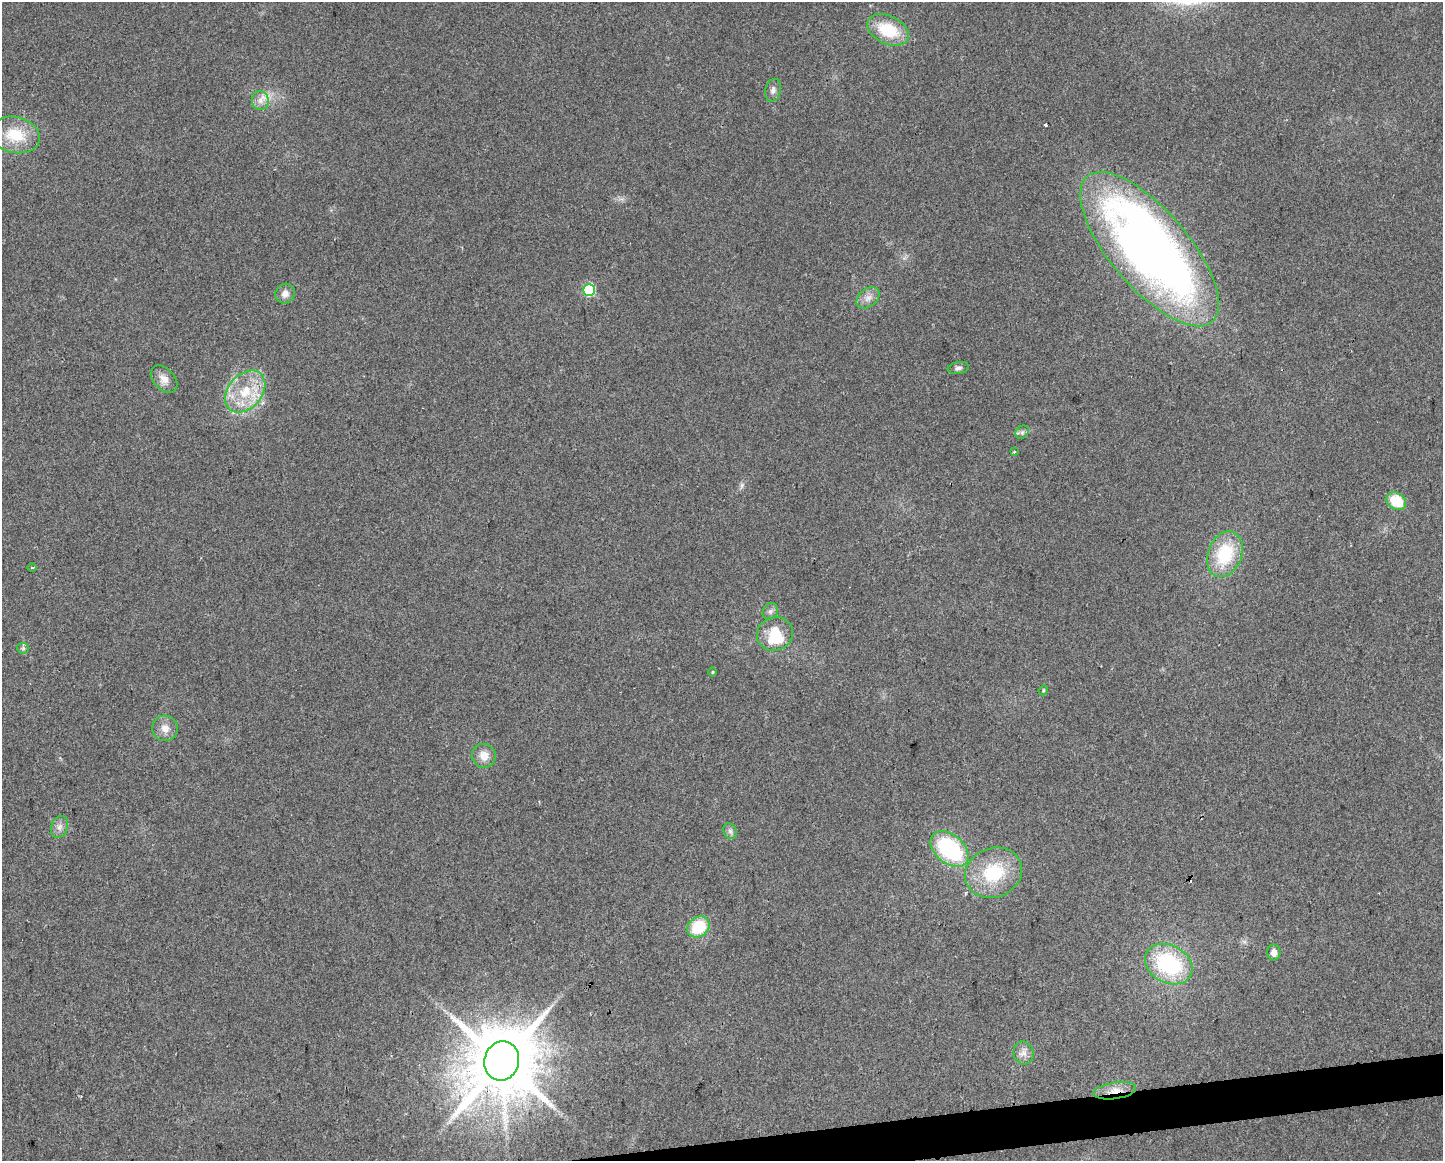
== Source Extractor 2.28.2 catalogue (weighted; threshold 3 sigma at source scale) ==
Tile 5 of 3 x 4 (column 2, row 2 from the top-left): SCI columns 1453-2893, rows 2317-3475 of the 4391 x 4633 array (HDU 1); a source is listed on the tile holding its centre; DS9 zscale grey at full resolution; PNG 1445 x 1163 px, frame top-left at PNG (2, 2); each listed source drawn as its Kron ellipse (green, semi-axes under 4 px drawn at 4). Shown black and unused: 2% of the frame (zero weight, under 2 of 3 exposures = <1% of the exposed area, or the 3 px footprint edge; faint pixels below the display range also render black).
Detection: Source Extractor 2.28.2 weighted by HDU 2 'WHT'; one run over the whole footprint, this tile lists its part. Background 0.0515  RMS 0.0069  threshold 0.0308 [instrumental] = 3 sigma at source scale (4.5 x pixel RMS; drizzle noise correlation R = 1.50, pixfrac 1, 0.0396/0.0396 arcsec/px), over >= 5 px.
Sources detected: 37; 1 inside a brighter object's white glare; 3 cosmic-ray / hot-pixel residue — neither listed nor drawn; the other 33 listed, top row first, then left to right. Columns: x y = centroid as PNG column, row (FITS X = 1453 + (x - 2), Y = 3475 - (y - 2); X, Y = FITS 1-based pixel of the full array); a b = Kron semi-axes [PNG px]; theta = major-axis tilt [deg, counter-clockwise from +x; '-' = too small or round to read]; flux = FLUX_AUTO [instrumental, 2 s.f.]
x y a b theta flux
888 30 22 14 -25 29
773 90 11 8 75 3.1
260 101 10 8 -79 4.6
15 135 25 18 -13 25
1150 249 96 39 -49 620
589 290 6 6 - 62
285 294 10 9 - 4.1
868 298 13 9 39 5.1
958 368 11 6 9 2.2
164 379 16 10 -47 6.3
245 391 24 17 49 25
1022 432 7 6 - 1.8
1014 452 3 3 - 0.67
1396 501 10 8 -31 21
1225 554 24 17 69 39
32 568 5 3 - 0.74
770 611 9 7 54 2.4
775 634 18 16 24 19
23 648 6 5 - 1.4
713 672 4 4 - 0.73
1043 690 5 4 - 1
165 728 13 12 - 6.3
484 756 12 11 - 7.9
59 827 11 8 69 3.7
730 831 8 6 -63 2.3
950 849 22 14 -40 71
994 873 29 24 21 42
698 927 12 9 39 29
1274 952 8 6 90 4.9
1169 964 25 18 -28 69
1023 1053 12 10 -73 4.9
502 1061 20 17 75 7700
1115 1091 21 8 9 8.7
Overlapping masked pixels (flux is a lower limit): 1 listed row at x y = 1115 1091
Unlisted compact peaks at least as high as the median listed source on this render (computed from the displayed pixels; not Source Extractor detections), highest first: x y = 742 485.